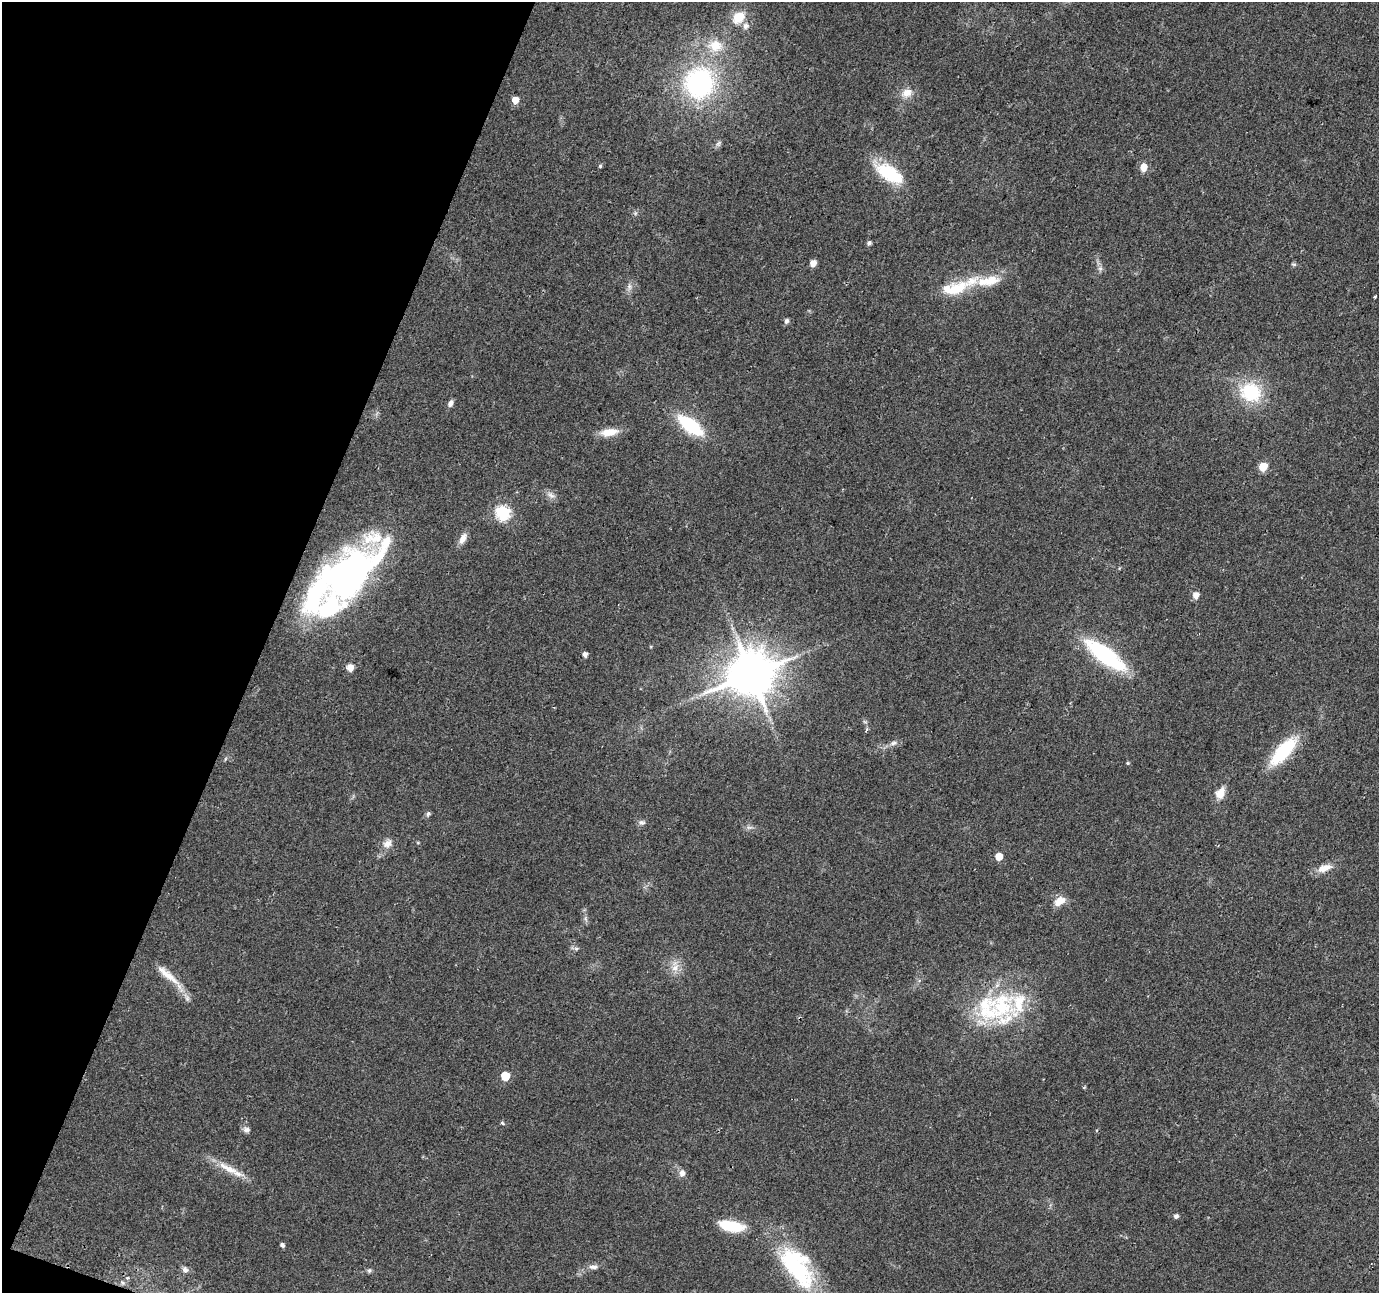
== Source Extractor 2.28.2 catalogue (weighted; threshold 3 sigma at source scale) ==
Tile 9 of 4 x 4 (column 1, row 3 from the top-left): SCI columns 22-1398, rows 1599-2889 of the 5541 x 5715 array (HDU 1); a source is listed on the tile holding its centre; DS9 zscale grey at full resolution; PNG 1381 x 1295 px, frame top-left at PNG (2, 2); no overlay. Shown black and unused: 19% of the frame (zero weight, under 2 of 3 exposures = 2% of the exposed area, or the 3 px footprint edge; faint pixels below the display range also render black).
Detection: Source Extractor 2.28.2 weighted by HDU 2 'WHT'; one run over the whole footprint, this tile lists its part. Background 0.0562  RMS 0.0084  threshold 0.0379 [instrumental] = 3 sigma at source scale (4.5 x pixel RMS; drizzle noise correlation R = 1.50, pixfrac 1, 0.0396/0.0396 arcsec/px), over >= 5 px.
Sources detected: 76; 11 inside a brighter listed object's ellipse — not listed separately; the other 65 listed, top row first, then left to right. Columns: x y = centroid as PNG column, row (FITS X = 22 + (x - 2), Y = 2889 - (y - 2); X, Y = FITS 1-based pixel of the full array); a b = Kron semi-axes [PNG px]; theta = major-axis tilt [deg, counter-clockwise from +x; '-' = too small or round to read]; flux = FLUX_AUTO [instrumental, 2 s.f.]
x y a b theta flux
739 17 14 11 43 18
746 26 9 8 - 4.3
715 46 21 17 -2 20
699 83 30 28 81 140
907 93 15 11 25 8.8
515 100 5 5 - 9.8
718 143 9 5 28 2.3
600 166 5 4 - 1.1
1143 167 7 6 - 11
889 173 32 15 -31 47
635 213 6 6 - 1.6
869 243 5 4 - 2.3
813 263 5 5 - 9.5
1294 264 7 5 -19 1.4
1100 269 7 6 - 2.5
629 286 9 6 -89 3.3
957 288 38 19 24 31
1375 297 3 3 - 1.9
786 321 6 5 - 2.8
1250 392 25 22 -25 48
450 403 9 6 57 3.2
690 425 27 12 -37 54
609 432 20 8 7 13
1263 467 5 5 - 30
551 495 14 8 -34 4.4
503 513 7 7 - 130
463 539 16 7 63 5.9
345 576 64 44 48 270
1196 595 6 6 - 7.2
585 654 5 5 - 3.9
1105 655 44 15 -37 96
350 667 5 5 - 11
751 674 14 13 - 3500
865 722 6 4 -19 1.2
866 730 6 3 62 1.8
893 743 11 7 12 3.5
1283 751 28 11 48 64
225 759 6 3 71 1
1127 763 4 4 - 0.94
1220 793 14 10 64 9.6
428 814 8 6 75 1.9
642 822 10 7 -11 2.7
749 827 9 4 8 2.3
387 844 13 11 35 6.8
999 856 5 5 - 12
1324 868 21 10 19 9.5
1059 901 15 10 33 9.4
585 919 9 4 -71 1.9
576 949 6 6 - 1.7
675 968 16 10 71 8.9
168 975 47 9 -42 17
1002 1006 38 35 79 70
505 1076 6 6 - 21
502 1123 4 4 - 1.6
246 1129 10 7 -13 3.1
228 1168 36 9 -28 16
682 1173 9 8 - 4.3
1176 1216 5 5 - 2.3
731 1226 27 11 -12 32
282 1245 5 4 - 2.7
594 1267 13 6 2 4.2
797 1267 57 27 -55 92
185 1270 9 7 -57 3.4
369 1270 7 6 - 1.6
127 1278 5 4 - 1.5